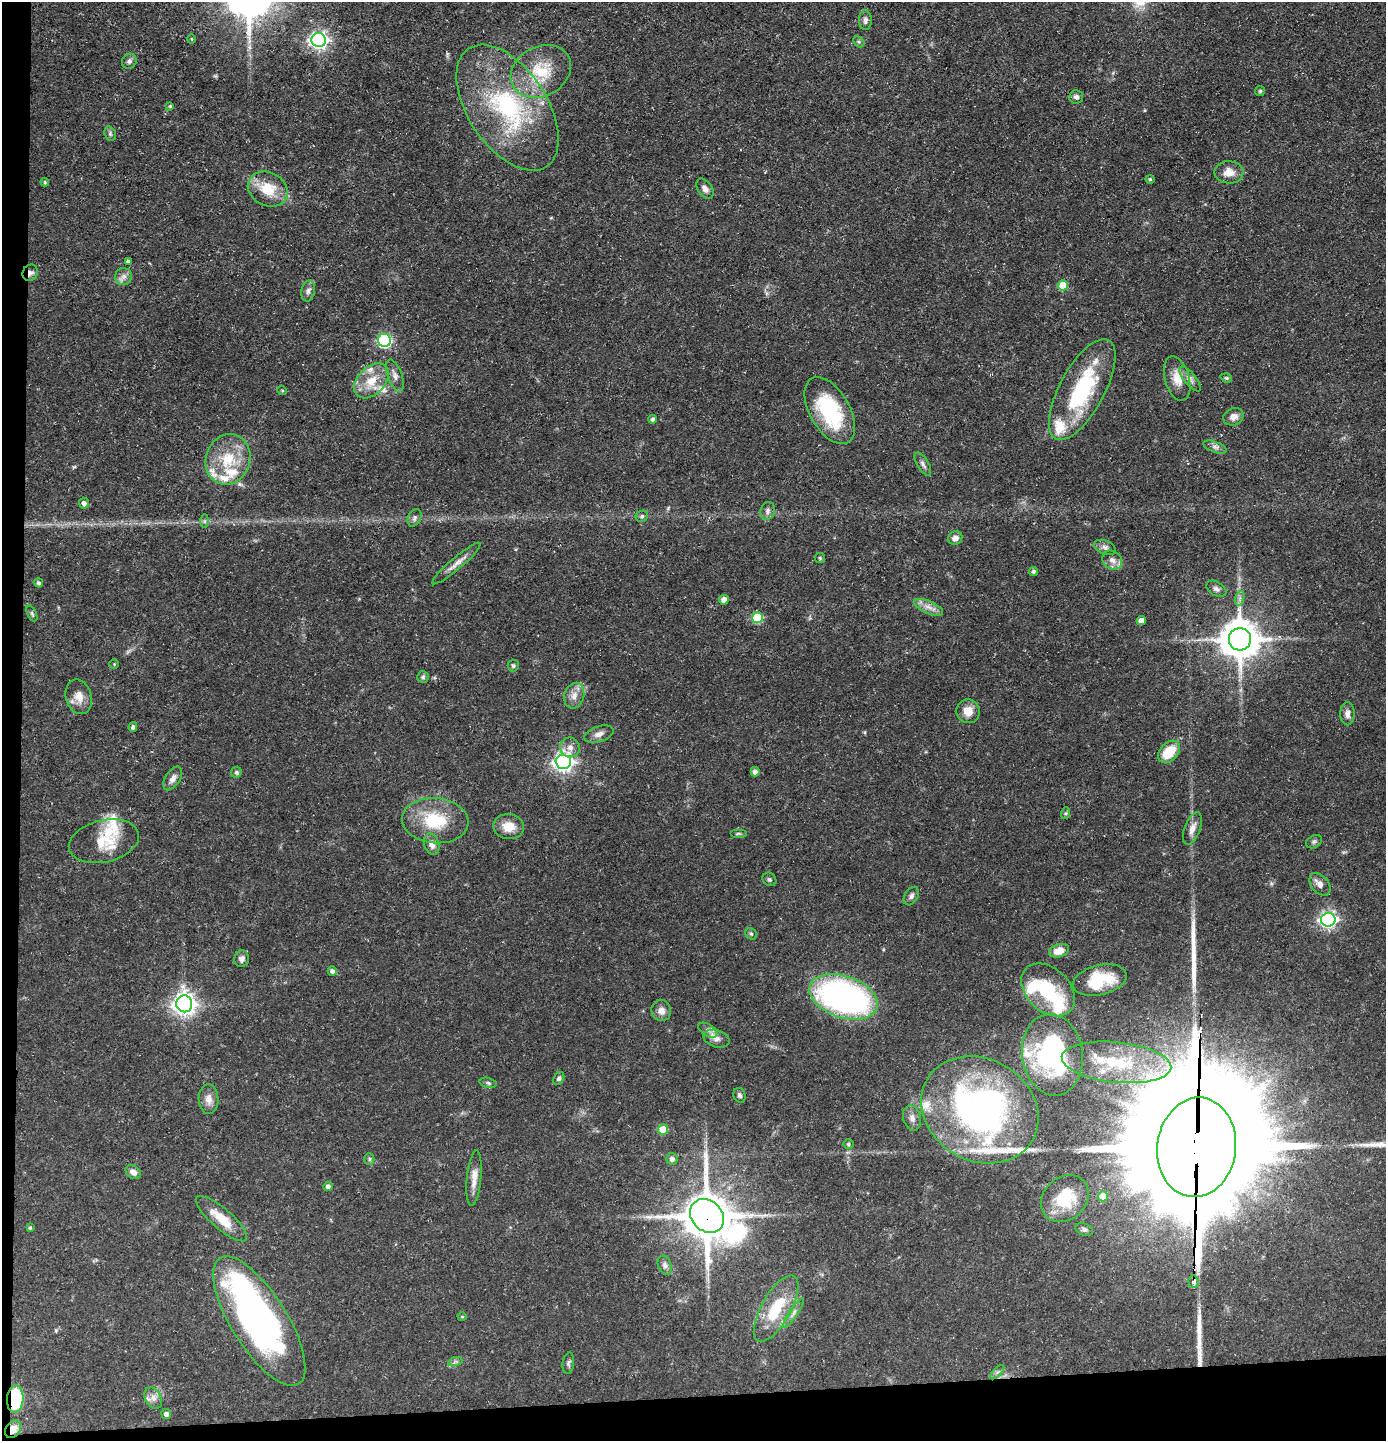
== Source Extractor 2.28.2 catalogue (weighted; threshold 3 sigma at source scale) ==
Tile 7 of 3 x 3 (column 1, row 3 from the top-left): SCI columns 72-1455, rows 1-1439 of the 4292 x 4317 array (HDU 1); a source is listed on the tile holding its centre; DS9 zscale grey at full resolution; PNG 1388 x 1443 px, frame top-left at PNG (2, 2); each listed source drawn as its Kron ellipse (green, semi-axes under 4 px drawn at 4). Shown black and unused: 5% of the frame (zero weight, under 3 of 5 exposures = <1% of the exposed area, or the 3 px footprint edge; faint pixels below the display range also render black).
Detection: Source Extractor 2.28.2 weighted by HDU 2 'WHT'; one run over the whole footprint, this tile lists its part. Background 0.0975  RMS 0.0046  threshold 0.0207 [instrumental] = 3 sigma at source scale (4.5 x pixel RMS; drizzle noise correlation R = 1.50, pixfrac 1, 0.05/0.05 arcsec/px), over >= 5 px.
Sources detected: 149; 2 inside a brighter object's white glare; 3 long thin detections or spike segments (spike, bleed or trail) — neither listed nor drawn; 16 inside a brighter listed object's ellipse — not listed separately; the other 128 listed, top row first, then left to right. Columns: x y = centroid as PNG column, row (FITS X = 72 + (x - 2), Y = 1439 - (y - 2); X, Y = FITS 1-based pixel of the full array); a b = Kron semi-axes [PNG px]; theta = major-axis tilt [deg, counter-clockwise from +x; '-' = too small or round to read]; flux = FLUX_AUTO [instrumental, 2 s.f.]
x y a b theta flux
865 20 10 6 -88 1.8
192 39 5 3 - 0.42
319 40 7 7 - 190
859 42 6 4 -44 0.77
129 61 8 7 - 1.6
541 71 31 24 28 22
1260 91 5 5 - 0.68
1076 97 7 6 - 1.4
170 106 4 4 - 0.59
508 108 71 39 -57 69
110 134 7 5 -70 0.98
1229 172 14 11 -2 5.2
1150 179 4 4 - 0.71
45 182 4 3 - 0.54
268 189 21 16 -26 13
705 189 11 7 -55 2.4
128 261 4 3 - 0.82
30 273 8 7 - 2.3
124 276 8 8 - 2.2
1063 286 5 5 - 12
308 291 11 7 79 1.9
384 340 6 6 - 75
395 376 17 7 -70 2.8
1226 378 6 4 -19 0.6
1177 379 23 12 -74 7.2
1190 379 15 6 -51 2.3
371 381 20 13 45 10
1082 389 56 22 62 47
282 390 5 3 - 0.45
830 411 37 20 -60 36
1233 417 10 8 25 3
653 419 4 4 - 1.1
1215 447 12 5 -21 1.7
228 459 25 22 70 18
923 464 13 5 -59 1.7
84 503 5 5 - 1.8
768 511 9 7 76 1.8
642 516 6 5 - 1.1
414 518 9 6 65 1.4
204 521 7 4 90 0.74
955 538 7 6 - 2.2
1105 547 11 7 -21 1.9
820 558 5 5 - 0.65
1112 560 10 8 -38 2.8
456 563 31 6 40 3.9
1033 571 4 4 - 1
39 583 4 4 - 0.98
1216 589 11 7 -31 1.7
1240 598 7 4 71 1.3
724 600 5 4 - 3.5
928 607 15 6 -24 3.2
32 614 8 4 -64 0.89
758 618 5 5 - 24
1141 621 5 4 - 3.6
1240 639 11 11 - 1300
114 664 4 4 - 0.51
513 666 6 5 - 0.9
423 677 6 6 - 0.82
574 696 13 10 75 3.7
79 697 17 13 -74 5.4
968 711 12 11 - 5.6
1347 714 12 7 -89 2.6
133 727 5 4 - 1.2
599 734 15 7 18 2.7
570 747 10 9 - 3
1169 752 13 9 46 13
563 762 7 7 - 220
236 772 6 5 - 0.79
755 772 4 4 - 2.1
173 778 13 7 57 2.7
1066 813 6 4 71 0.67
435 821 33 22 -5 23
509 827 16 12 -6 6.9
1192 829 17 7 69 3.9
738 833 8 4 0 0.75
104 841 36 21 13 14
1314 842 8 6 29 1
432 844 11 7 -72 2.7
769 879 7 6 - 0.95
1320 884 13 8 -49 3.1
911 896 10 6 59 1.5
1328 920 7 7 - 150
751 934 6 5 - 0.8
1059 951 10 6 18 5.6
242 959 8 7 - 2.2
332 971 5 4 - 1.5
1100 980 27 15 14 18
1048 990 31 21 -44 24
843 997 35 21 -19 140
184 1004 8 8 - 340
661 1011 10 10 - 3.1
708 1030 10 5 -31 2
716 1039 13 8 -17 3
1052 1055 41 30 -82 71
1116 1062 55 20 -6 34
559 1078 7 5 62 1.1
488 1083 8 5 -14 0.97
740 1095 7 6 - 1.2
208 1099 15 10 -87 3.8
980 1110 61 51 -30 170
912 1118 13 8 -75 3
663 1129 5 5 - 9.9
848 1144 5 5 - 0.67
1197 1147 50 39 83 23000
369 1159 6 5 - 0.77
672 1159 6 6 - 1.8
133 1172 8 6 -38 2.6
474 1178 28 7 84 4.8
328 1186 5 4 - 1.6
1103 1196 5 5 - 9
1065 1199 26 21 43 17
707 1216 18 15 -43 2000
222 1219 32 10 -41 11
30 1228 4 3 - 0.65
1084 1229 9 6 -21 1.3
665 1265 10 6 -69 1.6
1193 1282 6 5 - 4
776 1309 37 14 61 21
793 1313 17 4 57 2
462 1317 4 4 - 0.54
259 1321 74 28 -58 170
455 1362 7 4 19 0.99
568 1363 11 5 82 1.3
997 1372 9 3 45 1
153 1398 11 8 -61 2.7
15 1399 14 8 87 29
166 1414 5 5 - 1.9
13 1429 9 7 58 4.4
Overlapping masked pixels (flux is a lower limit): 6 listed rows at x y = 30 273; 1197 1147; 707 1216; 1193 1282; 15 1399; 13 1429